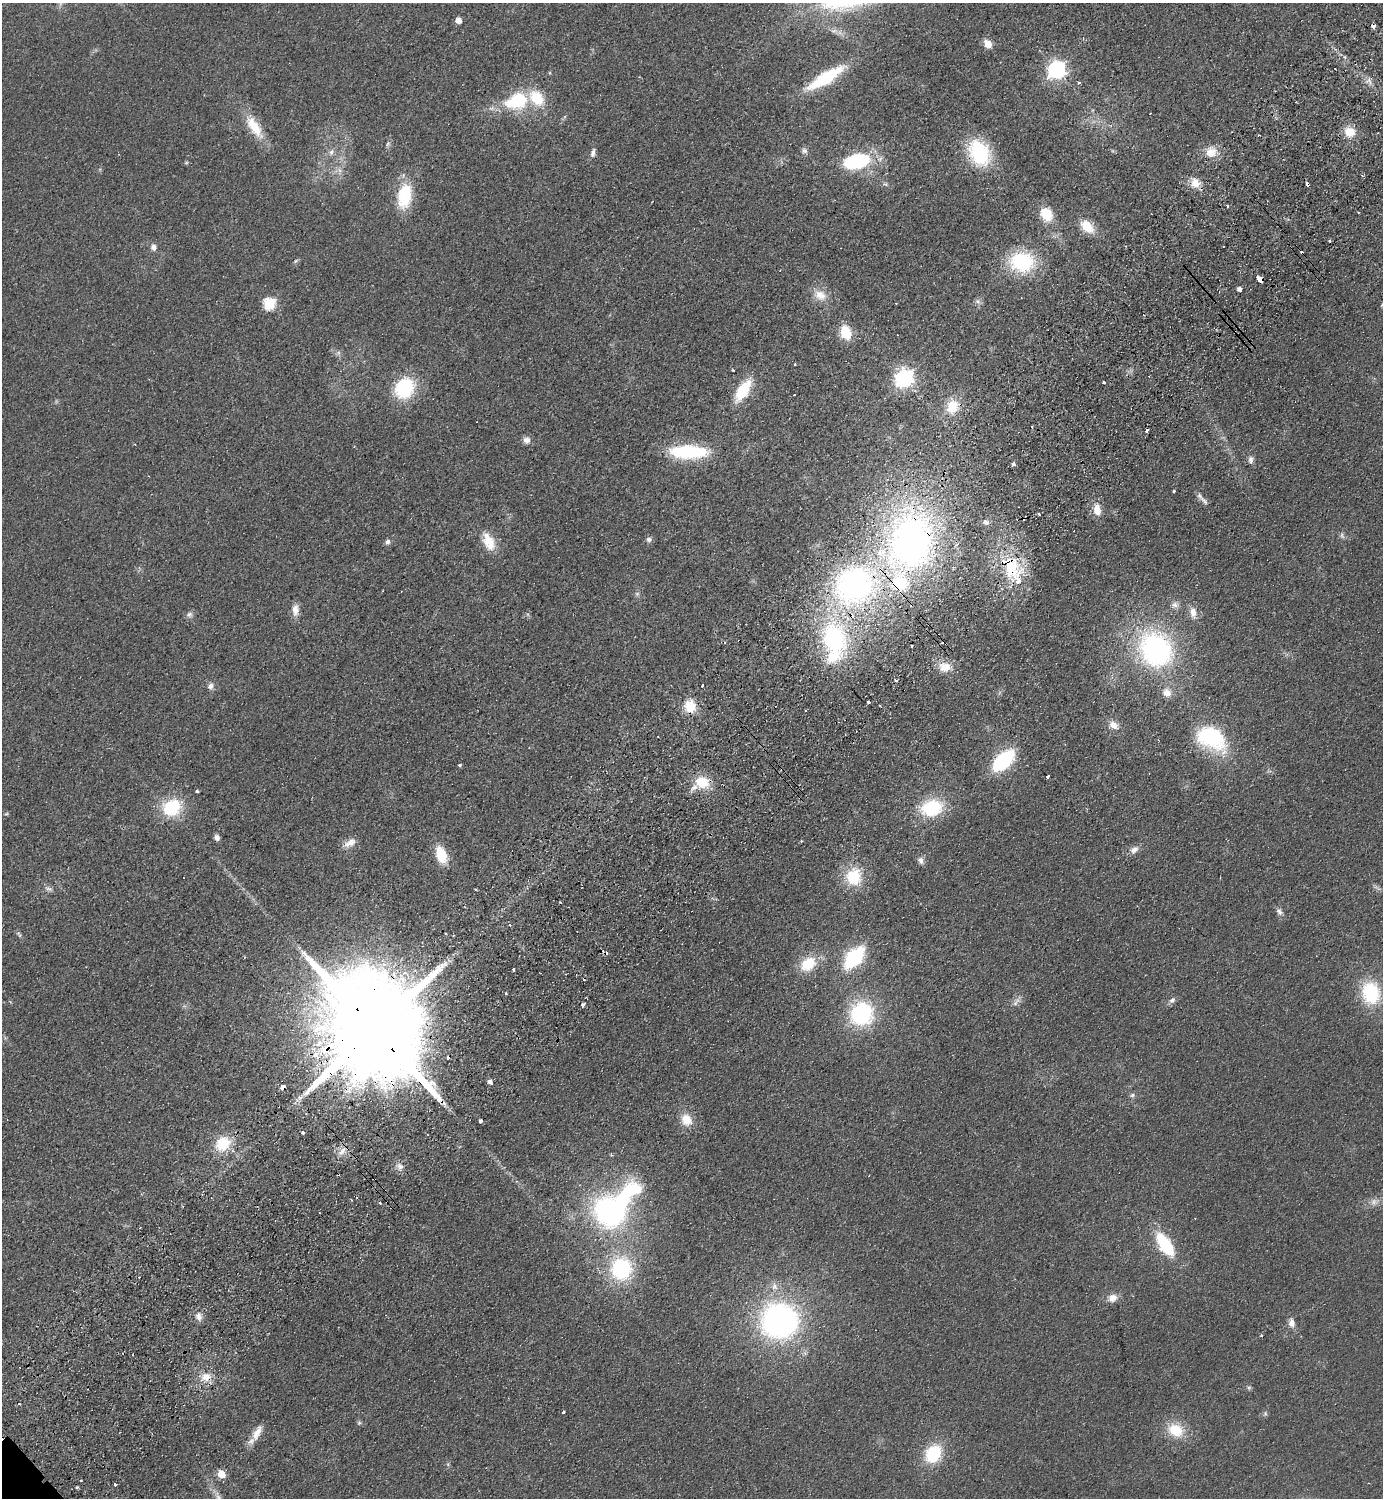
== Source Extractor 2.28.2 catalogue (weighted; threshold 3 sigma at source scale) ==
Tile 10 of 4 x 4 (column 2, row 3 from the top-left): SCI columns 1582-2962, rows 1540-3035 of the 6066 x 6072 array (HDU 1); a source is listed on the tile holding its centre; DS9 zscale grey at full resolution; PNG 1385 x 1500 px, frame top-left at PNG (2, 3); no overlay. Shown black and unused: <1% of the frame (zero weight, under 2 of 3 exposures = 3% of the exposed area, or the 3 px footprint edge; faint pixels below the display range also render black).
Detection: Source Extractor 2.28.2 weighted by HDU 2 'WHT'; one run over the whole footprint, this tile lists its part. Background 0.0559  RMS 0.0097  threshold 0.0436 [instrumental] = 3 sigma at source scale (4.5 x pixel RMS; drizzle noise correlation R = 1.50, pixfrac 1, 0.05/0.05 arcsec/px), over >= 5 px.
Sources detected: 166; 1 too faint to see at this stretch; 3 inside a brighter object's white glare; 17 cosmic-ray / hot-pixel residue — not listed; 4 inside a brighter listed object's ellipse — not listed separately; the other 141 listed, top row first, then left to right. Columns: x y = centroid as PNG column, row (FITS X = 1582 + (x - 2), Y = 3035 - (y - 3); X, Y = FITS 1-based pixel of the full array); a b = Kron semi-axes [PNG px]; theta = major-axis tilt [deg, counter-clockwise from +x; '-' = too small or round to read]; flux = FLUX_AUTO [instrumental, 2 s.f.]
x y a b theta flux
458 20 5 4 - 13
1373 26 4 4 - 10
988 44 6 5 - 17
1335 69 2 2 - 1
1056 70 7 7 - 390
825 78 33 9 32 81
1369 81 12 6 -58 4.9
1079 82 3 3 - 10
517 101 30 19 19 59
254 127 36 13 -57 26
1350 132 12 11 - 16
388 144 8 5 68 2.2
804 151 8 7 - 3.3
1211 151 15 15 - 14
331 152 9 7 66 4.1
593 153 11 6 78 3.7
979 153 26 19 -64 78
856 161 23 14 13 81
186 163 6 4 19 1.2
1195 183 13 11 -57 11
1308 184 4 3 - 7.9
404 196 25 14 82 50
1227 206 3 2 - 1.9
1046 214 15 12 -58 23
1087 226 16 10 -44 22
1330 241 3 3 - 1.4
153 247 8 6 -85 4.7
296 261 7 4 32 1.5
1022 262 23 19 -8 82
1259 279 5 3 - 160
1239 289 4 4 - 4.4
820 295 18 14 -28 14
978 301 8 7 - 3.1
269 303 6 6 - 96
845 332 12 8 -68 33
897 335 2 2 - 0.71
338 353 7 4 19 2
795 364 3 3 - 2.3
733 370 3 2 - 1.2
904 378 7 7 - 440
1103 382 3 3 - 3.2
404 388 23 19 57 59
743 390 20 10 57 44
794 395 2 2 - 0.88
952 406 19 15 65 24
527 440 9 9 - 5.3
688 452 34 12 -1 84
1251 460 11 7 87 3.9
1013 464 5 4 - 2.1
1173 491 3 3 - 6.3
1204 501 16 5 -44 4.7
1097 510 14 9 -81 11
1039 514 3 3 - 2.7
986 522 8 6 -21 3.4
1342 535 10 5 -74 2.6
649 539 8 6 -3 3
488 541 25 13 -65 20
387 542 7 6 - 3
912 542 70 54 66 460
1011 568 31 26 -43 58
854 585 48 43 35 290
637 594 6 6 - 2
1175 605 11 9 25 5.3
295 610 16 8 88 7.7
1193 612 15 9 -84 8.6
189 614 9 8 - 3.5
834 639 27 20 -76 140
1156 650 34 30 -54 200
945 667 16 13 -1 14
896 680 3 3 - 3
210 686 9 7 65 4.1
702 686 3 2 - 4.1
1167 693 10 9 - 8.9
869 702 3 3 - 7.8
690 706 14 12 -78 23
805 710 2 2 - 1.1
1114 725 14 9 -37 8.8
1211 737 26 18 -33 100
1003 761 21 11 44 93
459 765 3 3 - 3.1
1047 777 3 3 - 6.7
702 782 16 14 -14 26
197 791 3 3 - 2.6
171 807 23 19 29 46
932 808 22 17 14 58
217 837 7 5 -65 3.9
801 841 4 3 - 1
350 843 16 9 31 8.6
1134 850 12 8 43 6
441 855 15 9 -68 31
921 861 10 8 -61 4.2
854 877 18 16 82 42
48 888 13 4 -23 3.2
1377 888 14 3 -34 2.2
475 889 3 3 - 1.2
1279 911 11 7 -47 3.8
510 924 3 3 - 2.1
19 934 11 4 -54 2
854 958 21 12 49 86
808 964 20 14 37 28
514 969 3 3 - 1.7
506 993 3 3 - 2.4
1371 993 21 17 -81 66
1172 1000 9 7 40 3.5
1016 1002 16 6 55 4.5
583 1005 5 3 - 3.4
861 1014 22 21 - 99
375 1030 43 23 -50 41000
315 1055 5 5 - 10
490 1082 5 5 - 4.2
282 1088 4 4 - 42
1132 1095 7 6 - 2.3
686 1120 14 12 -61 16
481 1121 4 3 - 6
302 1132 3 3 - 4.3
223 1144 17 15 37 32
342 1151 15 5 50 6.2
400 1167 10 9 - 5.9
351 1200 3 2 - 1.2
380 1203 3 3 - 2.4
609 1212 33 27 -44 190
1165 1245 21 9 -57 69
621 1269 24 22 82 85
774 1286 10 8 -68 6.4
1113 1298 12 9 24 8.8
199 1316 12 8 -74 6
780 1321 32 31 - 280
1292 1323 10 7 -81 6.8
206 1377 15 12 23 13
1249 1388 6 5 - 1.7
19 1404 3 3 - 0.96
563 1412 3 3 - 5.7
1265 1414 7 5 70 1.9
359 1423 6 5 - 1.7
1176 1430 20 16 -24 28
257 1433 23 9 63 12
934 1454 17 13 57 50
221 1474 5 5 - 23
81 1481 3 2 - 1.1
115 1485 4 3 - 1.3
77 1487 3 3 - 1.4
Overlapping masked pixels (flux is a lower limit): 11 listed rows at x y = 1373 26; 1308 184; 1259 279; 912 542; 1011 568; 854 585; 375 1030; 315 1055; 282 1088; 481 1121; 206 1377